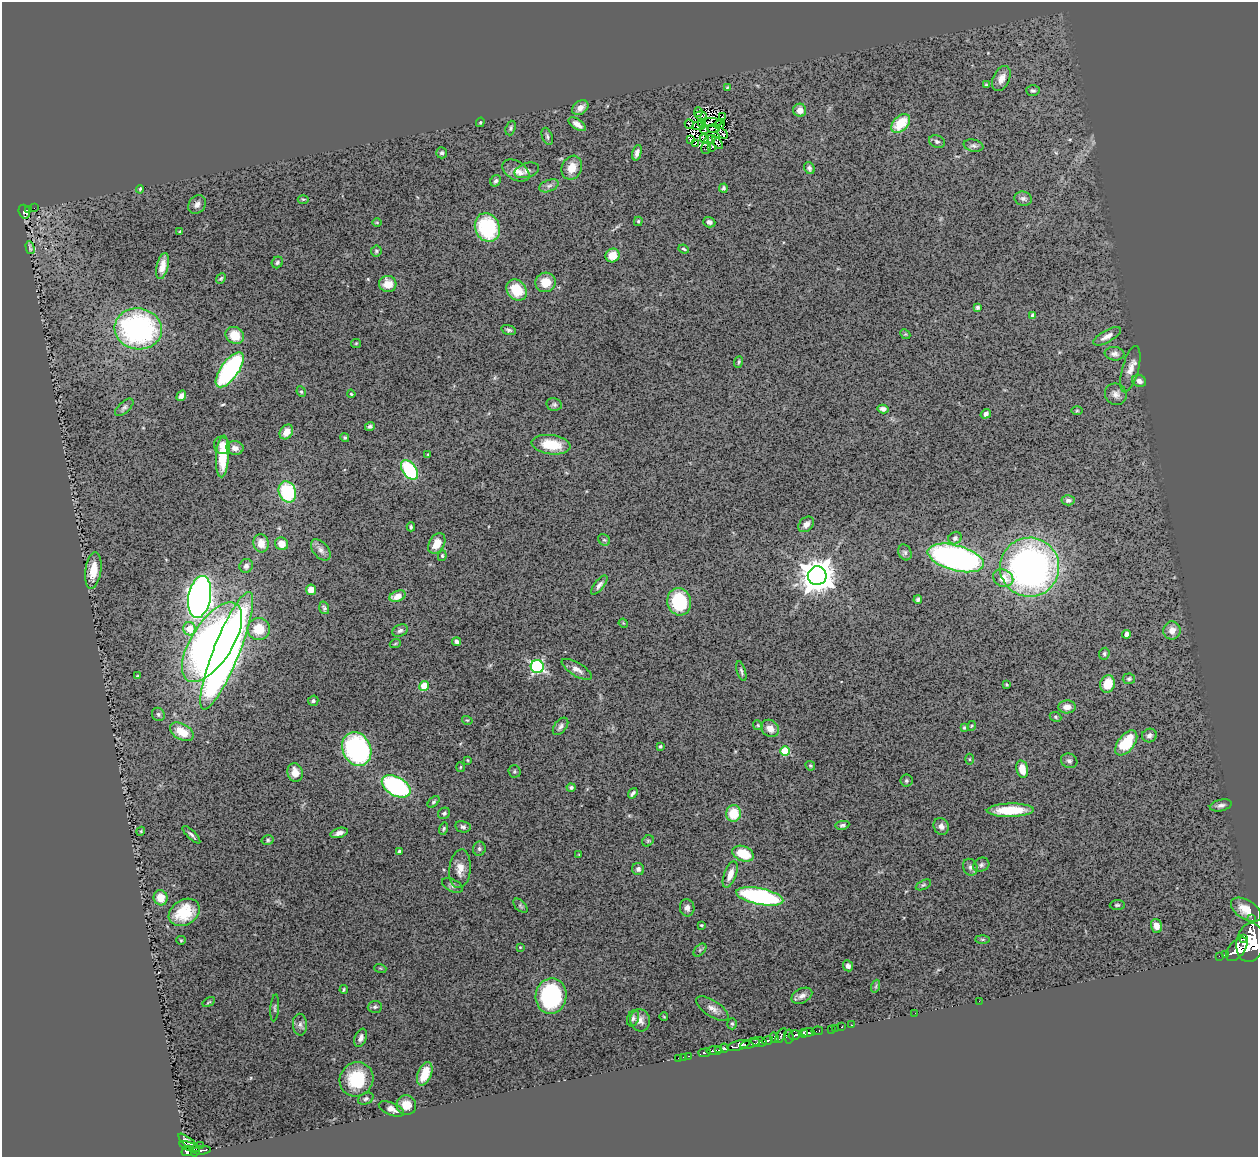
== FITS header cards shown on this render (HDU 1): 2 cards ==
NAXIS1  =                 1256
NAXIS2  =                 1155

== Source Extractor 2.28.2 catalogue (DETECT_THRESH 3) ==
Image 1256 x 1155 px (HDU 1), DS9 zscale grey, 1 PNG px = 1 image px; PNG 1260 x 1159 px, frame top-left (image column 1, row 1155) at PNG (2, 2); each listed source drawn as its Kron ellipse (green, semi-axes under 4 px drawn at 4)
Background 0.454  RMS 0.068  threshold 0.205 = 3 sigma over >= 5 px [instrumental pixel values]
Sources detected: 260; all 260 listed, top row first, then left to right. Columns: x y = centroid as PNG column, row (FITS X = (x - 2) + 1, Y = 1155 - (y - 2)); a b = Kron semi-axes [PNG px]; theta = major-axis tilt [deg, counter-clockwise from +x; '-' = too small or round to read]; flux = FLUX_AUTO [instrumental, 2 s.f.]
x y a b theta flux
1001 78 13 8 64 37
986 85 4 4 - 5.2
727 87 3 3 - 4.5
1033 91 7 5 -4 10
580 108 9 6 35 28
800 110 6 6 - 39
698 112 5 2 - 3.7
701 116 6 4 -3 4
723 117 3 2 - 2.5
480 122 5 3 - 4.9
702 123 4 2 - 2.4
712 123 11 3 -3 6.5
901 123 11 7 45 130
577 124 10 5 -34 31
689 124 5 2 - 2.6
720 124 5 2 - 6.5
699 126 6 4 5 8.5
511 128 7 5 70 8.7
713 128 6 2 1 4.7
705 129 4 3 - 9
722 133 6 2 -45 2.2
547 136 9 5 -70 11
704 139 5 2 - 4.5
690 140 3 2 - 3.1
710 140 6 3 27 7
937 142 8 6 -22 11
696 143 3 2 - 2.2
718 143 7 4 -51 6.6
973 146 10 6 -11 13
712 147 3 2 - 3.2
706 148 6 5 - 4.1
442 153 5 5 - 9.8
637 153 8 4 74 21
572 168 12 10 68 58
809 168 6 5 - 11
527 170 13 7 16 25
516 171 15 9 -31 37
496 181 6 5 - 9.8
549 186 10 6 21 15
723 188 4 4 - 7.7
140 189 4 3 - 6.1
303 199 5 3 - 5.2
1023 199 9 7 -14 14
197 204 10 8 53 23
34 208 3 2 - 3.5
29 210 3 3 - 35
24 212 7 5 -71 130
638 221 4 3 - 6.1
709 222 6 5 - 13
377 223 5 3 - 4
487 227 15 12 -66 290
180 232 3 3 - 7.4
30 248 6 2 -75 7.5
684 249 5 2 - 6.1
376 251 5 5 - 7.5
613 255 7 6 - 60
277 262 6 5 - 10
162 266 13 5 76 42
221 278 6 4 48 6.8
545 282 10 9 - 69
388 284 9 8 - 60
517 290 11 9 -49 120
977 307 4 4 - 8.8
1032 315 4 3 - 8.1
138 329 24 20 -9 850
509 330 7 4 -15 9.7
905 334 5 4 - 5.1
235 335 9 8 - 86
1107 336 15 6 29 31
356 343 5 4 - 4.7
1114 354 10 7 -6 22
739 362 6 3 71 5.7
1130 369 24 8 75 45
230 370 21 9 54 710
1139 381 7 6 - 22
301 392 5 4 - 6.9
351 394 4 3 - 4.8
1116 394 11 10 - 27
181 396 5 4 - 19
554 404 8 6 -10 10
124 407 11 5 43 13
883 409 5 4 - 14
1077 411 6 3 1 4.6
986 414 5 4 - 16
370 426 5 4 - 9.9
286 432 8 6 52 41
345 438 4 4 - 6.8
222 445 9 8 - 29
551 445 19 9 -8 120
235 448 8 7 - 26
428 454 3 2 - 3.5
223 456 21 6 86 120
409 470 11 7 -55 320
287 492 11 8 -69 300
1068 500 7 5 3 13
806 524 9 6 44 22
411 527 4 3 - 6.9
955 538 7 6 - 11
604 540 6 5 - 7.6
261 543 9 7 -79 42
281 544 7 6 - 46
437 544 11 7 58 54
321 550 12 7 -50 23
905 552 8 6 -67 11
442 556 5 4 - 6
956 558 29 12 -15 1400
246 566 7 6 - 14
1030 567 29 29 - 1700
93 570 18 8 82 82
817 576 9 9 - 8600
1003 578 10 8 -24 49
599 585 11 5 51 17
311 590 5 5 - 48
398 596 8 5 21 47
200 597 21 11 80 2900
918 599 4 3 - 9.5
679 602 14 12 -76 230
324 608 6 5 - 8.3
623 623 4 3 - 4.2
190 629 6 6 - 82
259 629 11 11 - 94
1172 630 9 8 - 36
400 631 8 6 25 13
1126 634 4 4 - 27
212 642 45 20 57 1800
456 642 4 4 - 15
395 644 5 3 - 4.6
227 651 63 13 68 3400
1104 654 6 5 - 8.1
537 666 6 6 - 730
577 669 17 6 -31 29
741 671 10 3 -73 9.4
138 676 3 3 - 5.6
1129 679 6 5 - 8.4
1007 684 3 2 - 4.3
1108 684 9 7 73 70
424 686 5 4 - 140
313 701 5 5 - 8.5
1067 707 8 6 4 30
158 714 7 6 - 10
1055 717 6 4 -23 7.1
467 720 5 3 - 4.5
758 725 5 4 - 6
560 726 10 6 52 15
971 726 5 3 - 4.2
770 728 9 8 - 37
964 728 3 3 - 6
182 732 13 7 -29 81
1149 735 7 6 - 14
1126 743 14 8 52 180
660 746 3 3 - 7.7
357 749 17 14 -64 710
785 751 5 5 - 170
969 759 5 3 - 4
467 760 3 3 - 3.7
1069 761 8 7 - 13
810 766 5 4 - 6.1
460 767 5 3 - 4.4
1022 769 9 5 -78 51
515 771 6 6 - 7.8
295 773 9 7 -80 47
906 781 6 6 - 8.1
396 786 15 9 -29 690
571 787 4 4 - 8.8
633 793 5 3 - 11
434 802 7 4 45 7.8
1221 805 11 5 13 16
1010 810 23 6 1 140
444 813 6 5 - 11
734 813 8 7 - 120
842 825 7 4 9 10
941 826 8 7 - 22
463 827 7 5 -11 11
444 829 6 4 75 7.1
141 831 4 3 - 4.4
339 833 9 5 17 20
191 835 12 3 -45 12
268 840 6 5 - 7.9
648 841 6 5 - 7.5
479 849 7 6 - 11
399 852 4 3 - 14
743 854 11 7 -22 140
579 855 3 2 - 3
981 865 8 6 27 13
970 867 9 7 -65 17
460 869 19 10 84 54
638 869 6 6 - 16
730 874 14 6 70 47
452 885 11 6 -26 15
923 885 8 4 26 8
760 896 24 8 -12 740
161 898 7 7 - 64
1117 905 7 5 1 8
520 906 8 5 -45 9.3
687 908 9 7 -81 19
1246 910 17 9 -32 65
184 912 16 12 32 130
1252 919 3 2 - 8.6
701 925 3 3 - 5.8
1156 926 7 5 -72 36
1244 938 3 2 - 310
982 939 7 4 0 6.5
181 940 5 4 - 5.1
1250 943 19 14 81 5300
520 947 4 3 - 3.7
1237 949 14 8 50 2200
700 950 8 4 46 9.8
1225 955 3 3 - 130
1219 956 2 2 - 34
848 966 5 5 - 16
380 968 6 3 -18 4.7
876 986 6 4 72 7
344 990 4 3 - 5.7
551 996 18 15 80 530
802 996 11 7 27 23
979 1001 3 2 - 6.2
209 1002 7 2 33 4.5
375 1007 7 6 - 10
275 1008 13 4 85 10
712 1008 18 8 -34 35
915 1013 2 2 - 62
664 1017 4 2 - 3.6
633 1018 8 6 69 12
640 1020 11 10 - 30
732 1024 5 5 - 6.9
300 1025 11 7 -86 19
852 1025 2 2 - 14
842 1027 3 2 - 19
835 1028 2 2 - 13
831 1029 2 2 - 5.8
817 1031 6 3 10 22
808 1032 6 3 2 220
803 1033 5 4 - 520
794 1035 6 4 15 570
781 1036 8 4 60 230
789 1036 7 5 -87 130
361 1038 9 6 69 22
774 1038 5 3 - 150
767 1041 6 3 15 330
759 1042 8 5 -7 280
750 1044 10 3 13 300
738 1045 11 4 14 1300
724 1048 4 4 - 470
719 1050 4 3 - 250
714 1051 8 3 1 360
704 1053 6 3 6 120
689 1056 4 2 - 40
684 1057 3 2 - 20
679 1058 3 2 - 16
425 1074 12 6 68 110
357 1079 17 16 - 210
366 1099 8 5 24 11
406 1105 10 9 - 66
391 1109 13 6 -22 33
189 1143 13 4 -39 380
189 1146 10 4 -18 350
200 1146 2 2 - 6.5
202 1150 9 3 5 160
187 1151 5 5 - 360
195 1151 6 3 78 88
At the frame edge (FLAGS 8, measured only in part): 1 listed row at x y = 1250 943